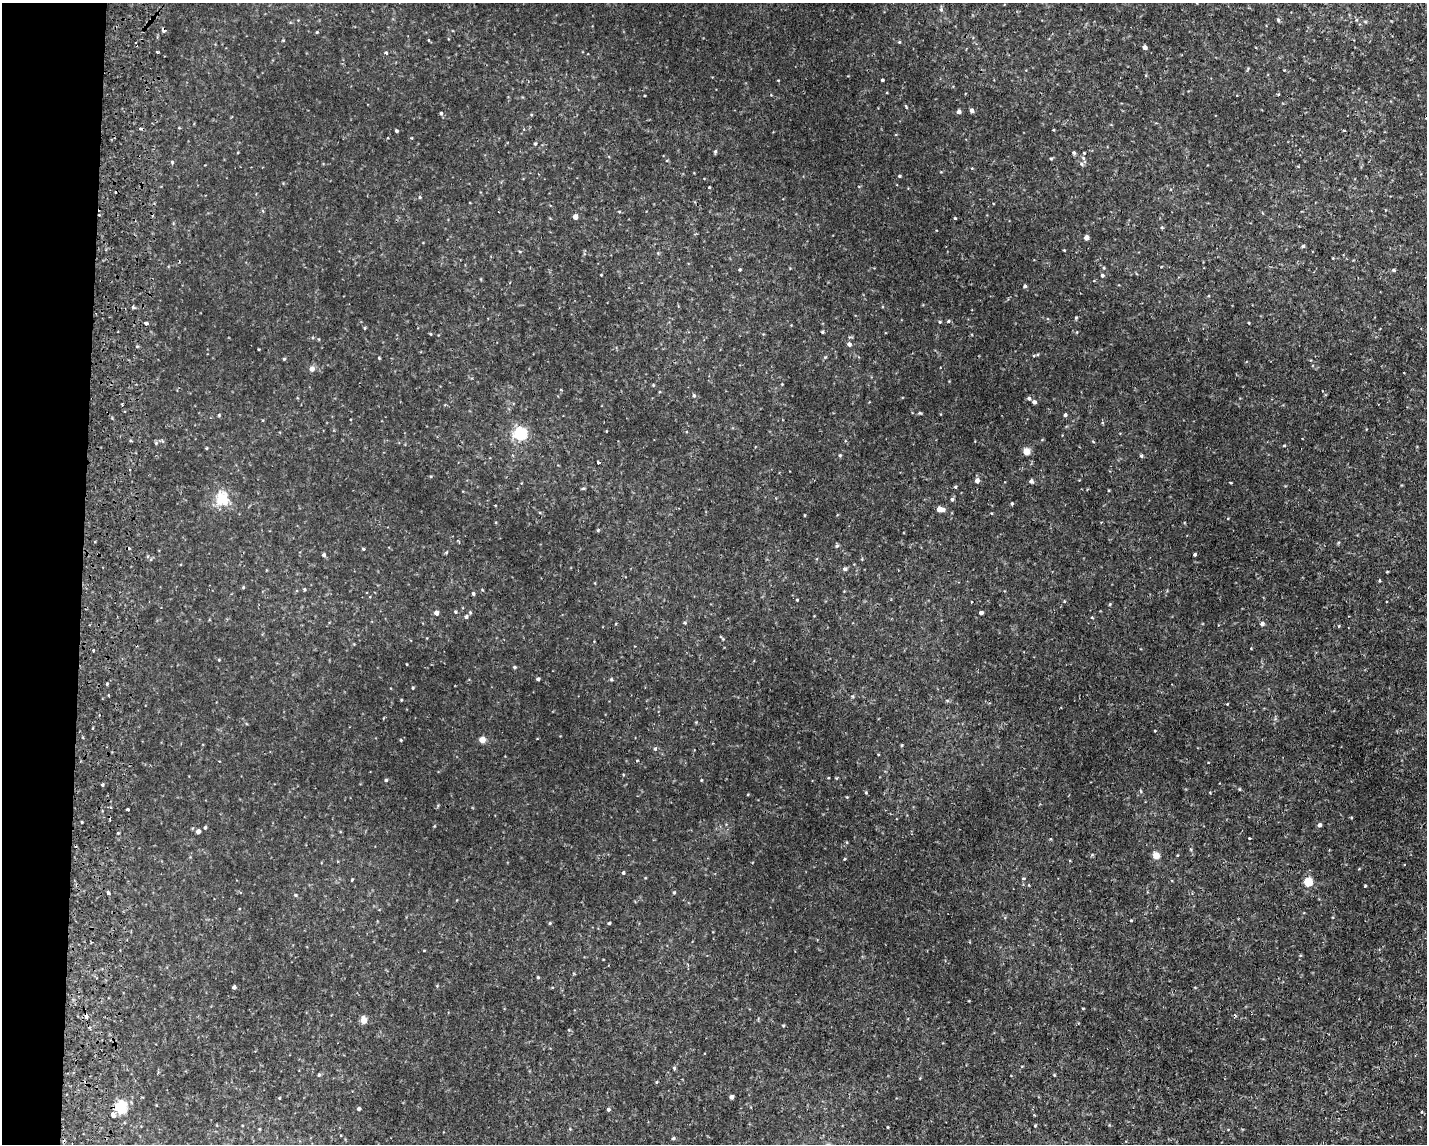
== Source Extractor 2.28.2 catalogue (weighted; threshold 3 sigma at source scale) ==
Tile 4 of 3 x 4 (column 1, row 2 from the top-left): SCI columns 279-1703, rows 2312-3453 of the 4722 x 4622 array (HDU 1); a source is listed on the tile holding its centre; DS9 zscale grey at full resolution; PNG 1429 x 1146 px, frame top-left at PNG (2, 3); no overlay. Shown black and unused: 6% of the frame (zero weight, under 2 of 3 exposures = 4% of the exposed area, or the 3 px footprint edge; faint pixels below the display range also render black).
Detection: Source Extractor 2.28.2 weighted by HDU 2 'WHT'; one run over the whole footprint, this tile lists its part. Background 0.00605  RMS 0.0038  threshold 0.0169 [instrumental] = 3 sigma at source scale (4.5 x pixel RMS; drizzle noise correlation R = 1.50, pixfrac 1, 0.05/0.05 arcsec/px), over >= 5 px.
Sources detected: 147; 1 cosmic-ray / hot-pixel residue — not listed; the other 146 listed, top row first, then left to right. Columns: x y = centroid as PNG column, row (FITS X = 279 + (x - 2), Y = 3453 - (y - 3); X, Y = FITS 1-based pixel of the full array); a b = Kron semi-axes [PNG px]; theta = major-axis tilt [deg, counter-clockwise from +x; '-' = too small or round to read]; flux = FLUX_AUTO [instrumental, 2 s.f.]
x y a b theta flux
941 9 8 5 90 0.77
1278 20 5 4 - 0.49
1365 21 5 3 - 0.37
163 30 4 3 - 4
317 32 4 3 - 0.34
283 40 4 3 - 0.26
428 40 5 3 - 0.29
899 42 5 4 - 0.34
1145 47 4 4 - 1.1
386 53 4 3 - 0.56
882 80 3 3 - 0.53
906 107 7 3 -58 0.37
972 110 4 3 - 1.5
959 112 4 4 - 1.4
441 113 4 4 - 0.61
140 128 4 3 - 0.83
396 131 3 3 - 0.57
535 144 4 3 - 0.53
715 151 5 4 - 0.51
1074 153 5 4 - 0.61
1084 153 3 3 - 0.31
1051 158 5 3 - 0.41
172 162 5 4 - 0.5
1081 164 6 5 - 0.71
899 176 4 3 - 0.44
709 187 3 2 - 0.33
420 197 4 4 - 0.41
575 217 4 4 - 2.6
955 218 3 3 - 0.31
1162 227 4 4 - 0.43
1086 237 4 4 - 2.4
1303 246 4 3 - 0.65
740 270 4 3 - 0.37
1394 270 5 4 - 0.67
1102 275 4 4 - 0.66
1025 286 4 4 - 0.63
133 307 4 3 - 0.83
1076 318 4 4 - 0.39
948 321 5 4 - 0.43
940 322 4 3 - 0.38
146 323 4 3 - 1.2
1249 323 3 2 - 0.32
365 328 5 3 - 0.33
822 332 3 3 - 0.5
431 334 5 3 - 0.27
849 344 5 5 - 1.1
1037 355 6 4 19 0.6
284 359 4 4 - 0.36
312 369 5 5 - 2.2
694 395 5 4 - 0.56
1029 398 5 5 - 0.71
1034 402 4 4 - 1.1
122 405 3 3 - 0.39
920 413 5 4 - 0.4
219 415 4 4 - 0.33
1065 415 4 4 - 0.72
520 433 5 5 - 62
1284 446 4 3 - 0.32
206 448 4 3 - 0.3
1026 451 4 4 - 7.5
840 455 5 4 - 0.44
1141 456 4 4 - 0.62
598 462 3 3 - 1.4
977 481 5 4 - 2
1031 481 5 4 - 1
955 487 4 3 - 0.42
583 488 5 3 - 0.36
222 498 20 18 84 7.9
952 499 5 4 - 0.67
1012 503 3 3 - 0.56
940 509 6 4 -8 4.6
598 530 4 4 - 0.4
837 546 6 5 - 0.54
363 549 3 3 - 0.51
446 552 5 4 - 0.42
1195 554 3 3 - 0.58
324 555 4 4 - 0.75
845 569 5 4 - 0.75
1379 580 4 3 - 0.42
304 589 4 4 - 0.52
473 594 4 4 - 0.6
797 600 3 3 - 0.29
455 612 5 4 - 0.47
981 612 4 3 - 1
436 613 4 4 - 1.9
466 617 6 5 - 0.72
1092 617 4 3 - 0.37
685 623 5 4 - 0.48
1262 624 5 4 - 0.97
93 650 3 3 - 0.68
219 660 4 3 - 0.3
514 667 4 4 - 0.44
538 679 4 4 - 0.56
611 679 4 4 - 0.41
107 684 4 3 - 0.36
413 688 3 3 - 0.35
401 700 3 3 - 0.27
1227 704 3 3 - 0.27
401 740 4 4 - 0.32
482 740 4 4 - 5.5
902 745 5 3 - 0.32
655 749 5 4 - 0.59
386 780 4 3 - 0.54
701 780 4 3 - 0.26
103 785 3 3 - 0.99
1240 789 5 3 - 0.3
866 792 4 4 - 0.34
110 807 4 3 - 0.41
127 810 3 3 - 1.9
1320 825 5 4 - 1
205 828 4 3 - 0.58
198 831 4 4 - 1.7
118 833 3 3 - 0.29
1249 838 3 2 - 0.4
1156 855 5 4 - 6.6
844 859 4 3 - 0.31
623 873 4 3 - 0.57
352 880 4 3 - 0.3
1308 882 5 5 - 17
1365 886 3 2 - 0.3
108 893 4 3 - 3.7
674 893 4 4 - 0.41
296 895 5 4 - 0.53
1131 920 4 3 - 0.29
550 923 4 4 - 0.4
609 923 3 3 - 0.47
424 950 4 2 - 0.23
688 964 4 3 - 0.53
538 977 4 3 - 0.36
234 987 4 4 - 0.9
1083 1008 4 2 - 0.28
86 1016 4 3 - 3.7
364 1020 5 4 - 5.3
783 1026 4 4 - 0.37
674 1068 4 4 - 0.5
319 1075 5 4 - 0.48
657 1082 5 3 - 0.35
731 1097 4 4 - 1.4
279 1098 4 3 - 0.29
121 1107 6 5 - 35
359 1109 3 3 - 0.75
608 1109 4 4 - 0.67
113 1115 5 4 - 2.1
1035 1126 3 3 - 0.3
888 1127 3 2 - 0.25
673 1138 5 4 - 0.51
Overlapping masked pixels (flux is a lower limit): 3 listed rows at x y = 163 30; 140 128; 86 1016